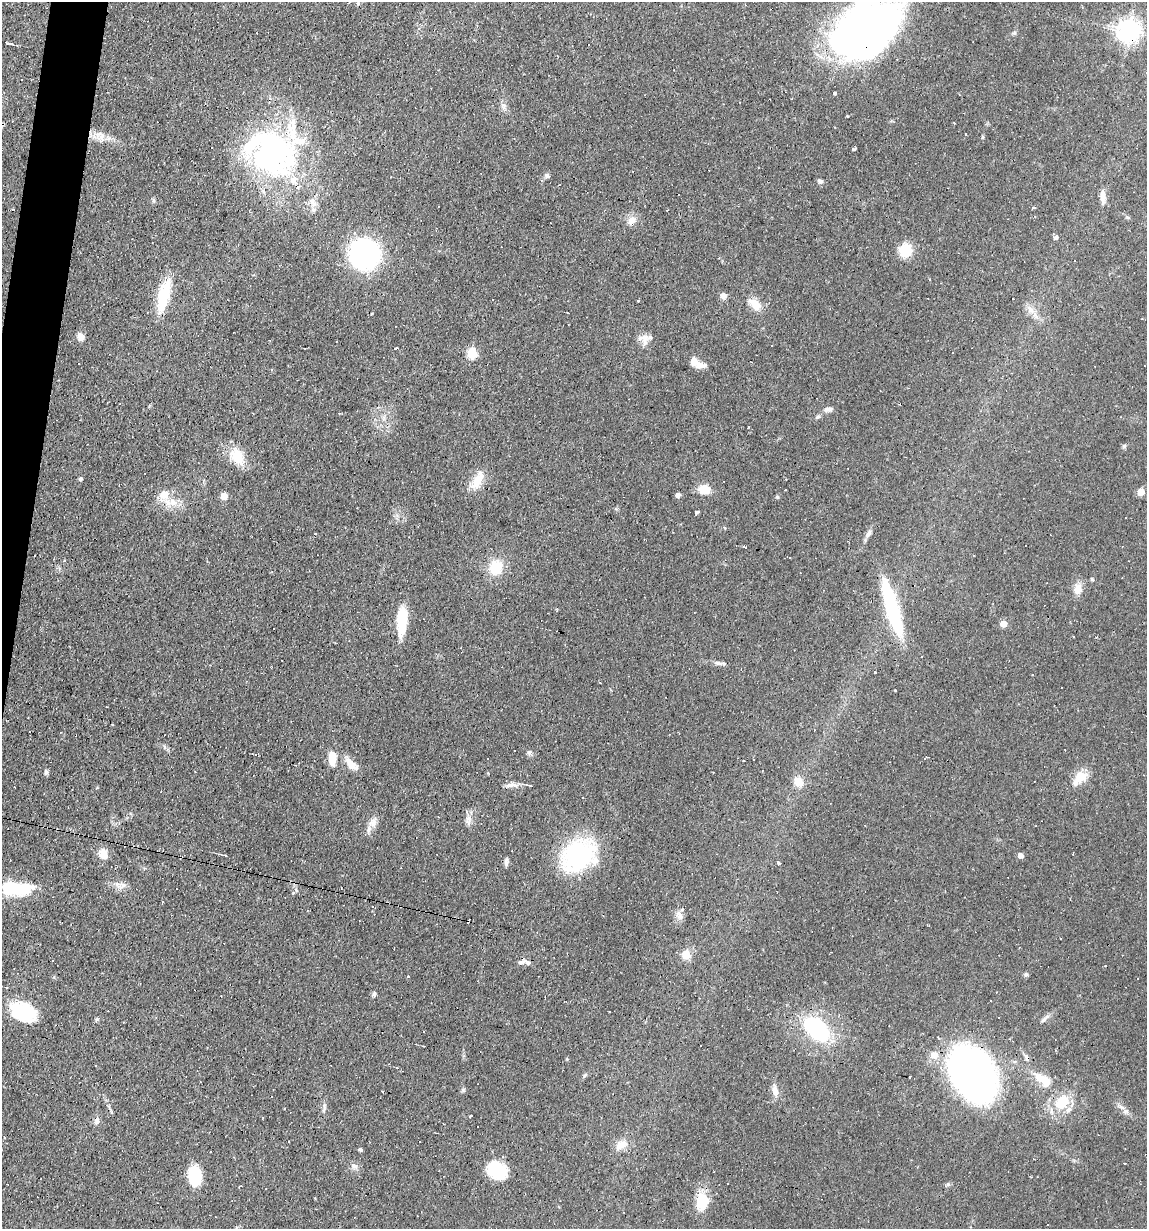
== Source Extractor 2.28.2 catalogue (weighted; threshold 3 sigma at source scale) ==
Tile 11 of 4 x 4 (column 3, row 3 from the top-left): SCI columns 2406-3550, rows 1228-2454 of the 4929 x 4909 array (HDU 1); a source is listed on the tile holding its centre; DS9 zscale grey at full resolution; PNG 1149 x 1231 px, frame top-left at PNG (2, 2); no overlay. Shown black and unused: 2% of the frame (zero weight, under 2 of 3 exposures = <1% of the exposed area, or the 3 px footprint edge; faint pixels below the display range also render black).
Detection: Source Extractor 2.28.2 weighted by HDU 2 'WHT'; one run over the whole footprint, this tile lists its part. Background 0.0927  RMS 0.0057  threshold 0.0256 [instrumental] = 3 sigma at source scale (4.5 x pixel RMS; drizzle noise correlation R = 1.50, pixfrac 1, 0.05/0.05 arcsec/px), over >= 5 px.
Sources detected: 177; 2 inside a brighter object's white glare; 43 cosmic-ray / hot-pixel residue — not listed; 10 inside a brighter listed object's ellipse — not listed separately; the other 122 listed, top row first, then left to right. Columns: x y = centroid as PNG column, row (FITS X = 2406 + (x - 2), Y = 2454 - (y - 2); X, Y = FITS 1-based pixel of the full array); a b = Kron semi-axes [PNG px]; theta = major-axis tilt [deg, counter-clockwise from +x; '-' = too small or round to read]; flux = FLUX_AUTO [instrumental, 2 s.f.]
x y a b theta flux
358 3 6 5 - 1.1
865 28 60 39 36 390
1128 30 8 7 - 450
1014 33 6 5 - 0.92
8 43 6 2 -8 1.7
835 93 4 3 - 1.6
503 106 8 5 -45 1.7
847 116 3 3 - 0.69
965 134 3 3 - 4.4
102 137 13 8 51 3.7
983 137 5 3 - 0.68
854 149 3 3 - 3
272 153 67 55 29 140
547 176 7 6 - 1.6
820 181 8 5 -16 1.3
679 194 3 3 - 1.1
1103 196 17 7 -85 4.3
153 200 6 4 -89 0.94
313 203 14 8 -59 4.3
1034 208 5 3 - 0.7
631 220 14 11 38 4.2
1055 237 5 4 - 2.1
905 250 12 11 - 16
364 254 19 19 - 150
719 258 4 3 - 0.51
164 295 41 13 75 22
723 296 8 7 - 2.4
639 301 3 3 - 1.5
755 304 19 10 -38 7.1
1030 309 12 8 -60 4
81 337 9 7 -65 3.9
644 339 16 13 -56 4.9
772 345 2 2 - 0.48
396 348 4 3 - 5.4
472 353 6 5 - 37
700 365 13 7 -9 4.6
828 409 13 6 10 2.4
818 417 7 5 20 1.1
237 457 23 19 -49 13
80 479 4 4 - 1.4
478 479 23 11 62 9.8
704 489 11 8 -9 11
1141 492 5 5 - 12
163 494 13 11 55 7
678 495 4 4 - 2.6
224 496 5 5 - 11
777 497 5 5 - 0.69
172 502 13 11 -20 6.8
697 512 4 3 - 1.7
725 528 5 3 - 0.46
315 534 3 2 - 0.69
868 534 12 6 57 2.4
744 547 3 3 - 1.9
65 561 4 2 - 0.9
496 567 13 12 - 17
1092 579 4 4 - 0.97
1078 589 16 11 77 5.3
892 608 61 13 -74 49
402 621 30 11 86 19
1003 623 5 5 - 9.1
274 629 3 2 - 1
1073 636 3 2 - 0.73
1096 637 4 3 - 0.5
282 660 2 2 - 0.45
718 663 12 6 -11 2.1
875 672 3 2 - 0.52
165 747 7 4 -71 0.98
514 750 3 2 - 0.62
529 752 7 6 - 1.5
332 758 16 9 87 8
744 761 2 2 - 0.57
351 764 20 10 -44 6.4
46 772 7 5 89 1.1
1081 777 19 14 45 9.3
798 782 12 10 -53 6.7
512 785 18 6 4 3.6
530 785 7 2 -9 0.82
14 787 2 2 - 0.45
468 818 10 7 -41 2.7
373 822 14 10 67 4.5
103 854 15 11 -59 5.7
1073 854 3 2 - 0.59
225 855 4 3 - 0.7
578 855 32 25 36 81
1020 855 5 4 - 3.8
506 862 10 5 90 1.6
779 863 3 3 - 3.9
119 885 15 8 -34 4.3
21 889 29 16 13 20
296 890 6 5 - 1.2
372 906 3 3 - 0.6
679 915 13 9 -61 3.3
686 955 5 5 - 22
528 962 11 6 -28 2
1026 974 6 6 - 1.2
374 994 6 5 - 1.2
990 1000 3 3 - 1
23 1012 30 19 -28 29
1045 1018 17 4 43 2.1
97 1019 6 4 19 0.79
816 1029 29 18 -47 53
423 1032 3 3 - 0.73
700 1045 3 3 - 0.94
424 1046 2 2 - 0.39
934 1055 13 11 17 5.5
973 1074 44 30 -62 350
909 1077 3 3 - 17
1044 1080 21 10 -34 13
463 1090 7 4 72 0.84
775 1090 15 8 -84 4.5
1062 1102 20 14 49 17
324 1106 10 5 81 1.6
1125 1111 8 6 7 1.7
470 1116 4 2 - 1.1
97 1120 9 7 85 2.1
419 1141 2 2 - 0.41
621 1144 15 10 11 6.1
360 1149 3 3 - 1.2
354 1166 11 6 -24 2.3
497 1170 21 17 -34 22
195 1176 19 12 -82 20
702 1201 19 14 87 14
Overlapping masked pixels (flux is a lower limit): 6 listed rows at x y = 865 28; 1128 30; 272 153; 578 855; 973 1074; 1044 1080
Isophote crosses this tile's border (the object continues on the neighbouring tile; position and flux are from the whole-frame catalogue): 1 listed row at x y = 865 28
Unlisted compact peaks at least as high as the median listed source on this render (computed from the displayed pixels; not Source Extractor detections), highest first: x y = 1124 446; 948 1184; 584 1076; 567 1059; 895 690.